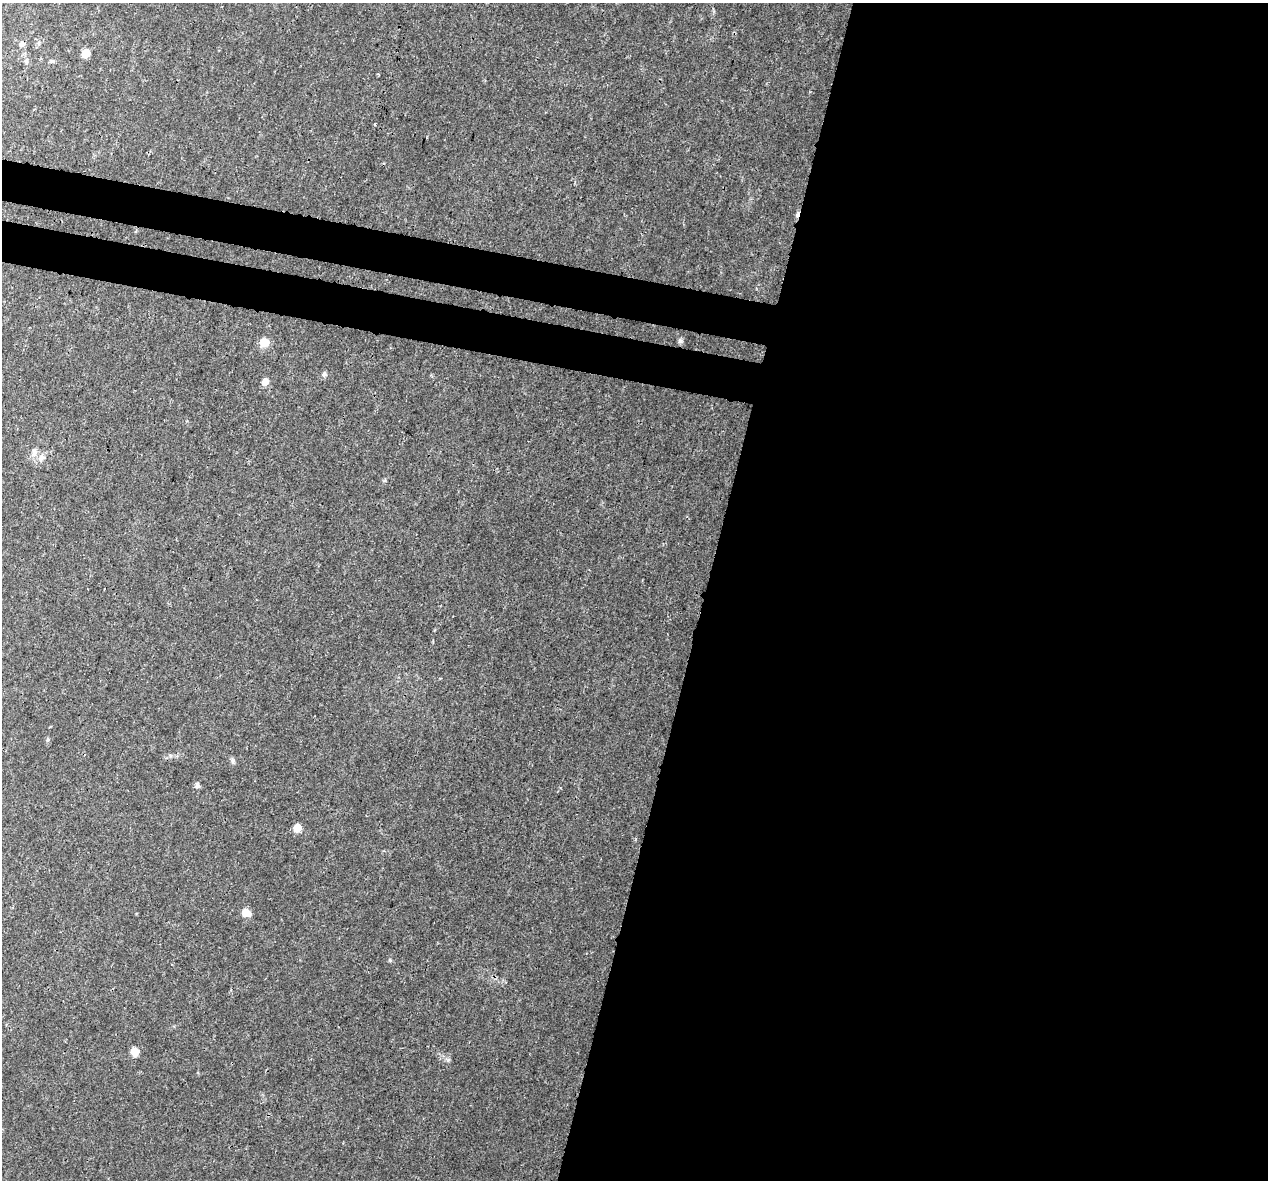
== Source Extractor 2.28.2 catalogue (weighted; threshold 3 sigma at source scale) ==
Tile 12 of 4 x 4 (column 4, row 3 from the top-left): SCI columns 3811-5076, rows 1457-2634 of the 5100 x 5330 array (HDU 1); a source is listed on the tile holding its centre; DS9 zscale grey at full resolution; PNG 1270 x 1182 px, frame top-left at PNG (2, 3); no overlay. Shown black and unused: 49% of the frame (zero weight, under 3 of 4 exposures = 5% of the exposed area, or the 3 px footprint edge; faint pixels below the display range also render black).
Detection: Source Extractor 2.28.2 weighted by HDU 2 'WHT'; one run over the whole footprint, this tile lists its part. Background 0.00805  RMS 0.0014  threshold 0.00609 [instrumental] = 3 sigma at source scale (4.5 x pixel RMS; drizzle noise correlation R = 1.50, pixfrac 1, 0.0396/0.0396 arcsec/px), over >= 5 px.
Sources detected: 17; all 17 listed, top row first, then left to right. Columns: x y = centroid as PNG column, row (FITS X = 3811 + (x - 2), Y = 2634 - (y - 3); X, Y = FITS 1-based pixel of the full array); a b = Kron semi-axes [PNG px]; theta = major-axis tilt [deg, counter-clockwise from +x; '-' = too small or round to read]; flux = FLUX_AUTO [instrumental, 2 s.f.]
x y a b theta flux
39 43 6 4 -73 0.21
22 44 7 6 - 0.52
85 53 6 6 - 2.4
797 214 9 5 66 0.31
680 341 7 6 - 0.33
264 342 9 8 - 1.9
324 374 7 6 - 0.42
265 381 6 6 - 1.4
34 452 13 7 82 0.73
41 458 10 8 36 0.81
48 739 6 4 71 0.17
233 761 10 4 -79 0.29
197 785 7 6 - 0.39
297 828 6 6 - 3.1
246 913 10 7 -29 1.3
390 960 5 4 - 0.17
135 1052 6 6 - 2
Overlapping masked pixels (flux is a lower limit): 2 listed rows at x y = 22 44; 797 214
Unlisted compact peaks at least as high as the median listed source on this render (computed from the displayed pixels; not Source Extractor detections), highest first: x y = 448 1060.